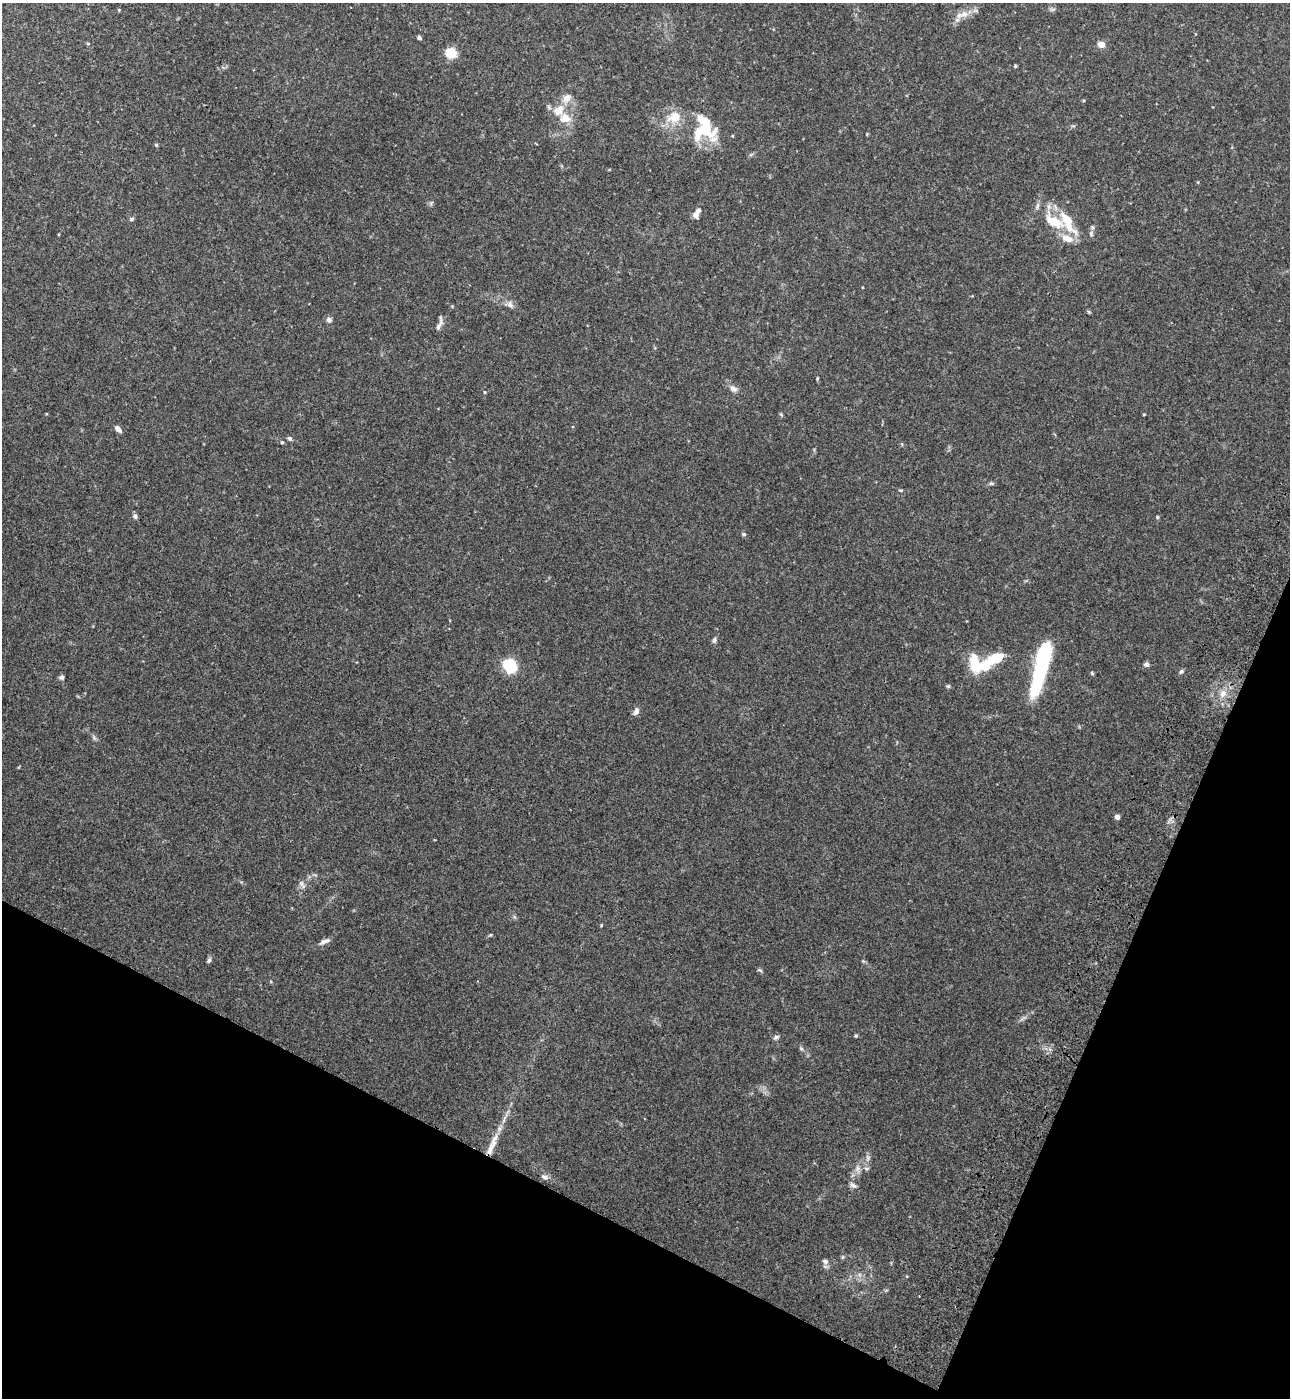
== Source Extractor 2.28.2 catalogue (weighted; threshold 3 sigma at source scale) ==
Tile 15 of 4 x 4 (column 3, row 4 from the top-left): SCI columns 2971-4258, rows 62-1457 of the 5802 x 5712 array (HDU 1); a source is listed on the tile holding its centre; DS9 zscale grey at full resolution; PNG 1292 x 1400 px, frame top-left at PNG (2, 3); no overlay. Shown black and unused: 21% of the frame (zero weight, under 3 of 4 exposures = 6% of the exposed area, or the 3 px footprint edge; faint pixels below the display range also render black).
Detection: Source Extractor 2.28.2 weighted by HDU 2 'WHT'; one run over the whole footprint, this tile lists its part. Background 0.0419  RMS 0.0055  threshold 0.0248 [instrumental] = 3 sigma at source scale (4.5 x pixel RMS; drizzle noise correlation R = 1.50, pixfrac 1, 0.05/0.05 arcsec/px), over >= 5 px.
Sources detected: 83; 4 inside a brighter object's white glare — not listed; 9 inside a brighter listed object's ellipse — not listed separately; the other 70 listed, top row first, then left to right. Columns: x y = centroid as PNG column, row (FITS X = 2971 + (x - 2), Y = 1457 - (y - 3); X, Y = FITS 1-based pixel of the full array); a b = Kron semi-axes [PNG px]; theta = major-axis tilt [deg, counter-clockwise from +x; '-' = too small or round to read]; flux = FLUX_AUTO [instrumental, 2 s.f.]
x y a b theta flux
1052 9 9 4 9 1
119 10 4 4 - 0.5
964 14 13 9 11 4.5
419 38 5 4 - 1.1
88 44 5 3 - 0.54
1101 44 5 4 - 11
451 53 7 7 - 17
1015 66 4 4 - 0.7
1084 100 4 4 - 0.65
558 110 18 13 41 8.3
674 117 21 16 19 11
707 129 43 19 30 22
867 134 4 3 - 0.49
156 145 5 4 - 0.64
1198 182 4 3 - 0.43
431 203 6 4 48 0.92
696 215 7 6 - 3
131 219 7 5 16 0.93
1054 221 32 15 -30 19
1092 228 6 6 - 1.1
1091 234 7 6 - 1.1
510 305 10 7 -56 2.5
1089 312 6 4 -32 0.7
329 320 8 7 - 1.8
439 324 19 5 71 2.4
817 378 5 3 - 0.55
733 389 10 7 -40 2.7
485 392 4 4 - 0.49
781 414 5 5 - 0.66
1144 414 4 3 - 0.43
118 429 8 5 -44 2.7
290 438 7 5 -43 1.1
282 442 5 4 - 0.64
991 483 6 5 - 0.83
900 490 6 3 -1 0.56
135 516 7 6 - 1.4
1157 517 5 4 - 0.59
744 534 6 4 -2 0.77
714 640 7 5 59 1.5
993 659 26 10 22 18
1146 664 6 6 - 1.6
509 666 9 7 -45 37
1040 670 35 14 72 46
1181 671 7 5 40 1
1092 673 5 4 - 0.67
61 677 6 6 - 1.2
948 686 5 4 - 0.87
1223 693 13 9 49 4.6
636 711 11 7 62 2.3
94 738 9 4 -55 1.1
1117 817 5 4 - 2.3
301 883 11 6 -56 1.9
601 925 5 3 - 0.43
490 935 5 4 - 0.59
324 941 15 6 24 2.5
209 960 8 5 55 1.2
863 961 6 4 -43 0.71
760 970 7 4 -24 0.84
1023 1018 13 4 31 1.7
856 1036 4 4 - 0.73
776 1037 8 6 28 1.3
801 1049 7 5 -68 0.95
494 1141 22 8 73 6.4
868 1158 8 6 89 1.6
866 1168 7 6 - 1.3
858 1169 13 7 -82 2.9
545 1177 9 7 -24 2.1
853 1185 12 5 -33 1.7
843 1257 6 4 89 0.7
825 1261 8 7 - 1.9